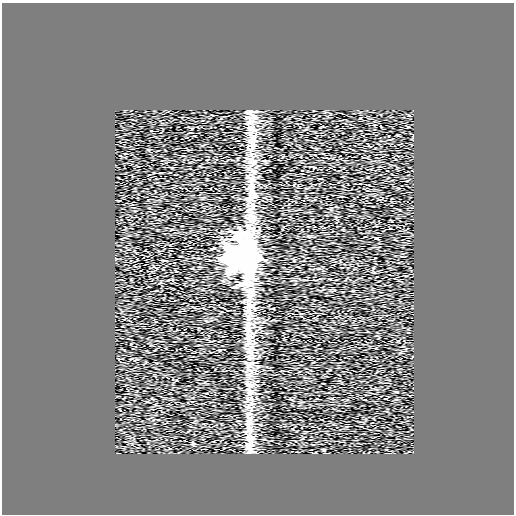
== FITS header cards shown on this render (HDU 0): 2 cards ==
NAXIS1  =                  512
NAXIS2  =                  512

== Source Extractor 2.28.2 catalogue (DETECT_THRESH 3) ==
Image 512 x 512 px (HDU 0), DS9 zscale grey, 1 PNG px = 1 image px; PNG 516 x 516 px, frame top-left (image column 1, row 512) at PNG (2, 3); no overlay
Background 0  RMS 0.59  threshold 1.77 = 3 sigma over >= 5 px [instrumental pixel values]
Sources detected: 14; all 14 listed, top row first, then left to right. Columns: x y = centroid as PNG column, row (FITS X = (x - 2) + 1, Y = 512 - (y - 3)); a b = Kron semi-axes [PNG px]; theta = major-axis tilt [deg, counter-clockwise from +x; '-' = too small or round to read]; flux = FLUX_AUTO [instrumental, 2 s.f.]
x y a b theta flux
252 122 13 7 23 230
251 135 13 4 -20 120
251 146 14 7 -13 190
251 162 12 4 9 130
252 186 9 6 4 170
251 192 9 5 45 140
250 199 14 5 -13 150
246 257 32 15 -85 11000
234 258 20 13 -76 7600
248 338 8 6 -19 140
250 352 8 4 -1 98
250 392 8 6 69 160
249 421 7 4 18 87
251 445 7 4 -18 93